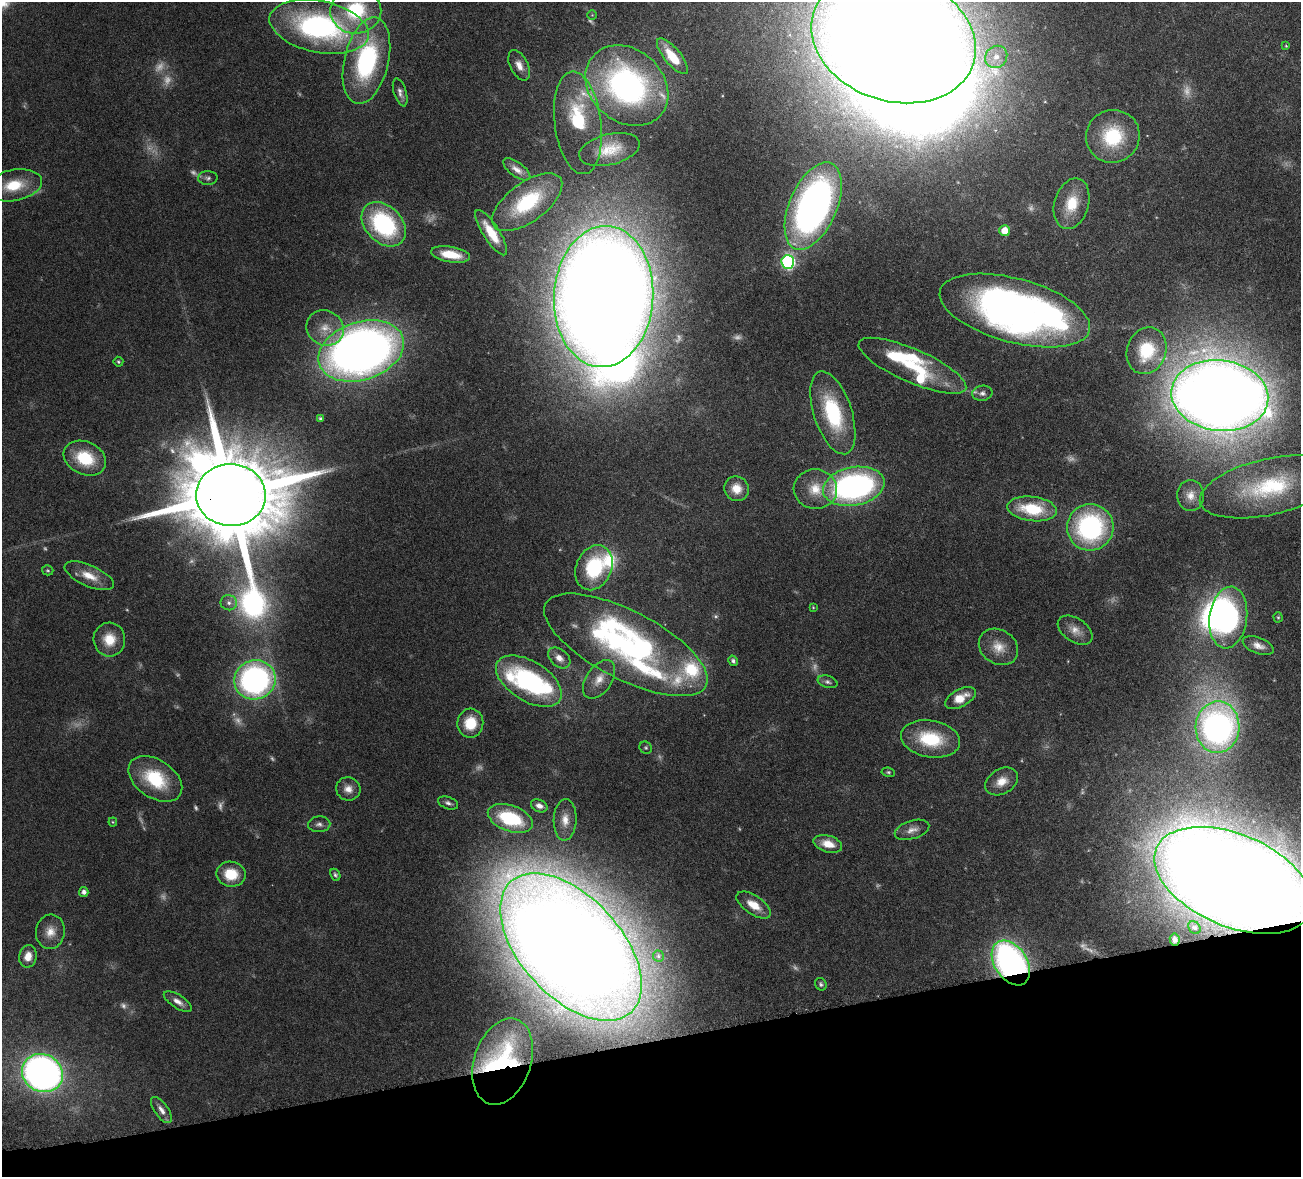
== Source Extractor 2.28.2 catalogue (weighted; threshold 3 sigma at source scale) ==
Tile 14 of 4 x 4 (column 2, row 4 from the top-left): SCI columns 1457-2755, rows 333-1507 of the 5510 x 5250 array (HDU 1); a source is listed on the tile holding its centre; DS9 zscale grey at full resolution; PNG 1303 x 1179 px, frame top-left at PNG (2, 2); each listed source drawn as its Kron ellipse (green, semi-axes under 4 px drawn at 4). Shown black and unused: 12% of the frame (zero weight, under 4 of 8 exposures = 8% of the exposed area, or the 3 px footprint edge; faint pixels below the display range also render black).
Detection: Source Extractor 2.28.2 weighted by HDU 2 'WHT'; one run over the whole footprint, this tile lists its part. Background 0.0863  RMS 0.0031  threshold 0.0127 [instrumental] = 3 sigma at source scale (4.09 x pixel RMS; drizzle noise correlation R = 1.36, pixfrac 0.8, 0.05/0.05 arcsec/px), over >= 5 px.
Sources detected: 147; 32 too faint to see at this stretch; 6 inside a brighter object's white glare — neither listed nor drawn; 12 inside a brighter listed object's ellipse — not listed separately; the other 97 listed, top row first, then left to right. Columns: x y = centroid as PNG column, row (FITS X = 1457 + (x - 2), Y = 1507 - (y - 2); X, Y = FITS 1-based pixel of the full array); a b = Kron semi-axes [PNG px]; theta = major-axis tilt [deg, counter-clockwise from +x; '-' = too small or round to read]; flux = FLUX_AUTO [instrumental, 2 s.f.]
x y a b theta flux
356 10 25 23 5 19
592 15 5 5 - 0.33
319 27 50 25 -12 64
893 38 84 63 -18 1500
1286 46 4 4 - 0.25
672 56 22 8 -50 7
996 57 11 10 - 3.2
366 61 44 22 77 40
519 65 16 9 -63 2.5
627 86 45 36 -41 74
400 92 14 6 -72 1.4
578 123 52 23 -83 17
1113 136 27 26 - 18
609 150 31 15 14 7.7
517 169 16 7 -36 2
208 178 10 7 2 0.85
14 185 29 15 11 9.6
527 202 41 19 36 19
1072 204 26 17 73 8.6
813 206 46 24 67 150
384 224 25 18 -45 35
1005 231 5 5 - 4.8
491 233 26 8 -57 6.8
451 254 20 7 -10 7.2
788 262 7 6 - 59
604 297 71 49 87 1200
1015 310 77 32 -15 180
325 328 19 17 -29 5.3
361 351 44 29 18 260
1147 351 24 19 70 13
118 362 5 5 - 0.4
912 366 58 16 -24 17
982 393 10 7 9 1.1
1220 396 48 35 -7 850
833 413 43 19 -72 23
320 419 4 4 - 0.54
85 458 22 16 -24 12
854 486 31 19 11 84
1269 487 71 28 13 31
736 489 12 12 - 4
815 489 22 20 -5 7.1
231 495 35 31 -2 9600
1191 495 15 13 -86 3.2
1032 509 25 12 -6 14
1090 527 23 23 - 47
594 568 23 17 66 20
48 570 6 5 - 0.39
89 576 26 10 -24 5
229 603 8 7 - 1.3
813 607 4 3 - 0.25
1278 617 5 4 - 0.37
1228 618 31 19 82 57
1075 630 19 12 -34 2.9
109 639 17 16 - 5.8
626 645 90 34 -27 75
1258 646 16 8 -20 2.3
998 647 21 17 -34 4.7
559 658 12 8 -40 2.3
733 661 5 4 - 0.69
599 679 21 13 56 3.9
255 680 21 19 22 83
529 681 36 20 -32 45
828 682 10 6 -18 0.85
960 698 17 8 27 4.4
470 723 14 13 - 7.6
1217 727 26 22 85 120
931 739 30 18 -10 14
646 748 6 5 - 0.49
888 772 7 4 -9 0.42
155 779 30 19 -34 16
1002 781 17 12 31 3.8
348 789 12 11 - 2.4
448 803 10 6 -20 0.94
539 806 9 6 -23 1.7
510 818 23 13 -20 21
565 820 21 11 88 3.6
113 822 4 4 - 0.26
319 824 11 8 2 1.2
912 830 18 9 17 2.2
828 844 14 8 -16 4.2
231 874 14 12 -10 7.8
335 875 6 4 -62 0.54
1233 880 84 46 -23 1200
84 892 5 4 - 1.1
754 905 19 9 -34 4.4
1194 928 7 5 -43 0.61
50 932 17 14 83 3.6
1175 939 6 5 - 0.85
571 947 89 50 -47 1200
28 956 11 8 78 2.9
658 956 5 5 - 0.48
1011 963 24 16 -56 100
821 984 6 5 - 0.55
178 1002 16 6 -33 1.9
503 1062 44 28 72 34
42 1073 21 18 -29 160
161 1110 15 7 -54 1.8
Overlapping masked pixels (flux is a lower limit): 4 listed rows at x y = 231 495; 1233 880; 1011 963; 503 1062
Isophote crosses this tile's border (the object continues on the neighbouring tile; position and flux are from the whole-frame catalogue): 3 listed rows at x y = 356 10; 893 38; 1233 880